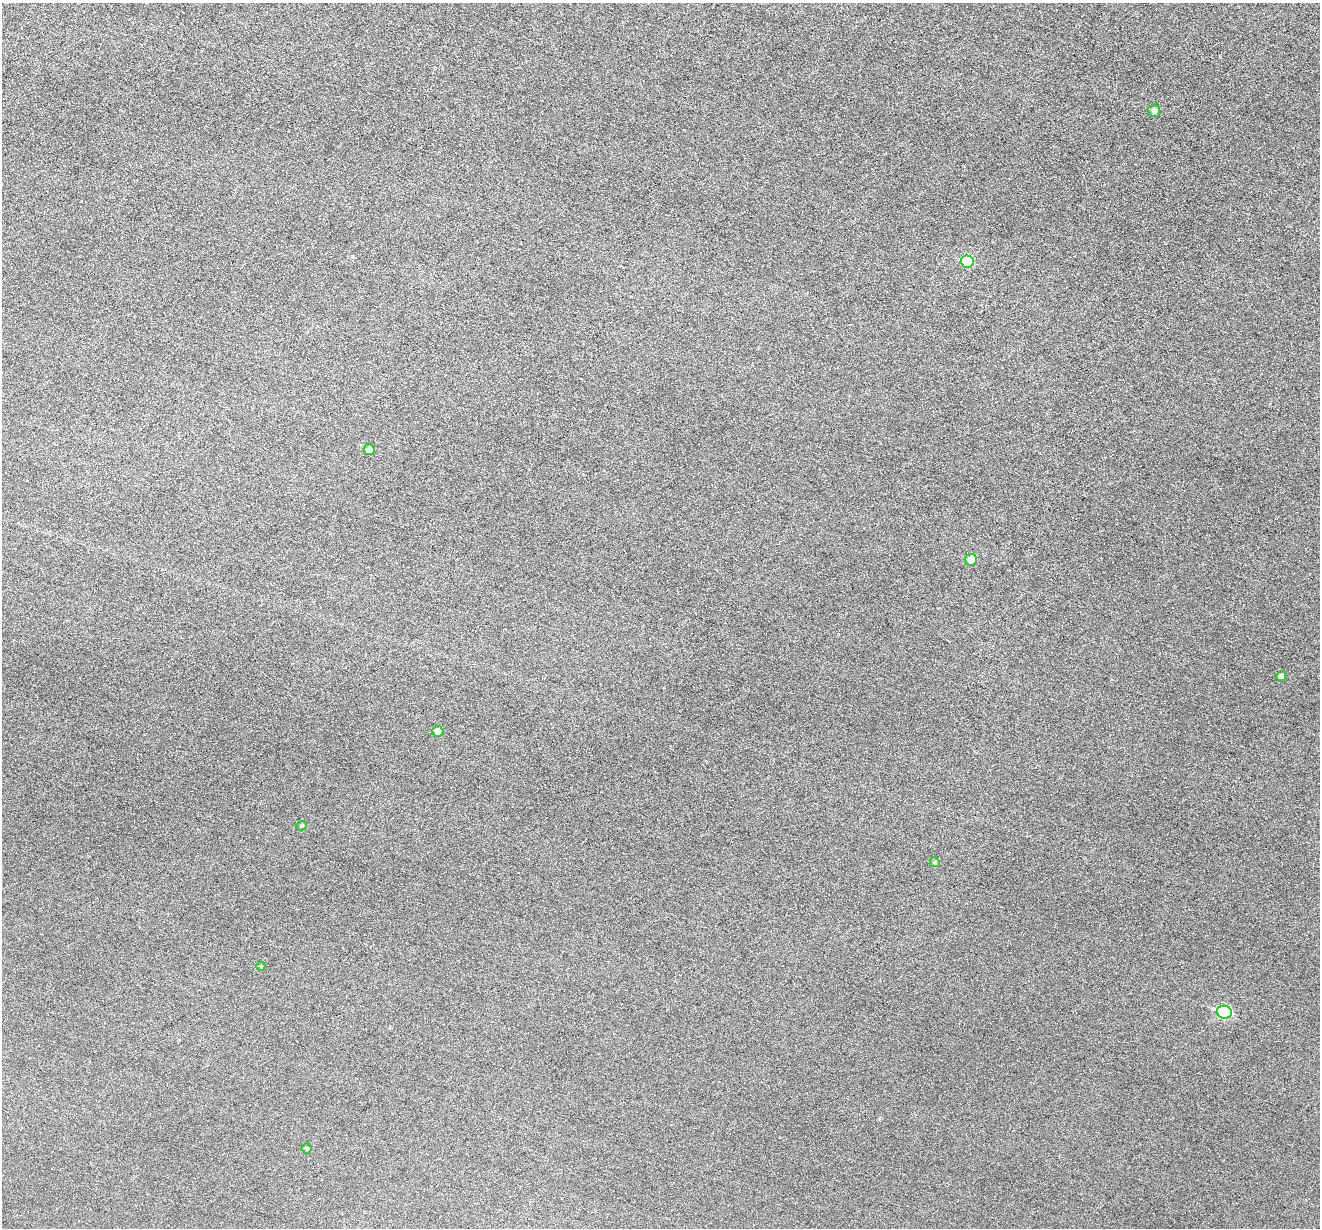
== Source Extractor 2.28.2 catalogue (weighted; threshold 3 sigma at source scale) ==
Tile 10 of 4 x 4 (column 2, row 3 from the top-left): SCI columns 1319-2636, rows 1357-2582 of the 5274 x 5294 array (HDU 1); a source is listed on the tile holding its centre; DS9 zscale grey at full resolution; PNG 1322 x 1230 px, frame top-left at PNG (2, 3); each listed source drawn as its Kron ellipse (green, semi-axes under 4 px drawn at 4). Nothing masked; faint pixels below the display range render black.
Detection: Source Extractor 2.28.2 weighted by HDU 2 'WHT'; one run over the whole footprint, this tile lists its part. Background 0.0474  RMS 0.0055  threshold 0.0225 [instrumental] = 3 sigma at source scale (4.09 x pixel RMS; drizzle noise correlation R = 1.36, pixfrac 0.8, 0.05/0.05 arcsec/px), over >= 5 px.
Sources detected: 11; all 11 listed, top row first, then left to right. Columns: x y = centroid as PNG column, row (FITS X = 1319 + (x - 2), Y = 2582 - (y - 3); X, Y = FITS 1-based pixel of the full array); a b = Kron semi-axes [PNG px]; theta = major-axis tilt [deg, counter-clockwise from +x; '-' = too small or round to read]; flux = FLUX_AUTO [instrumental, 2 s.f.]
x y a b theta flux
1154 111 6 6 - 1.9
967 262 6 6 - 18
369 450 5 5 - 3.4
971 560 6 5 - 4.7
1281 676 5 5 - 1.8
438 731 6 5 - 3.8
302 826 5 4 - 0.79
935 862 5 4 - 0.69
261 966 4 4 - 0.52
1224 1012 8 6 -15 34
307 1149 5 5 - 0.82